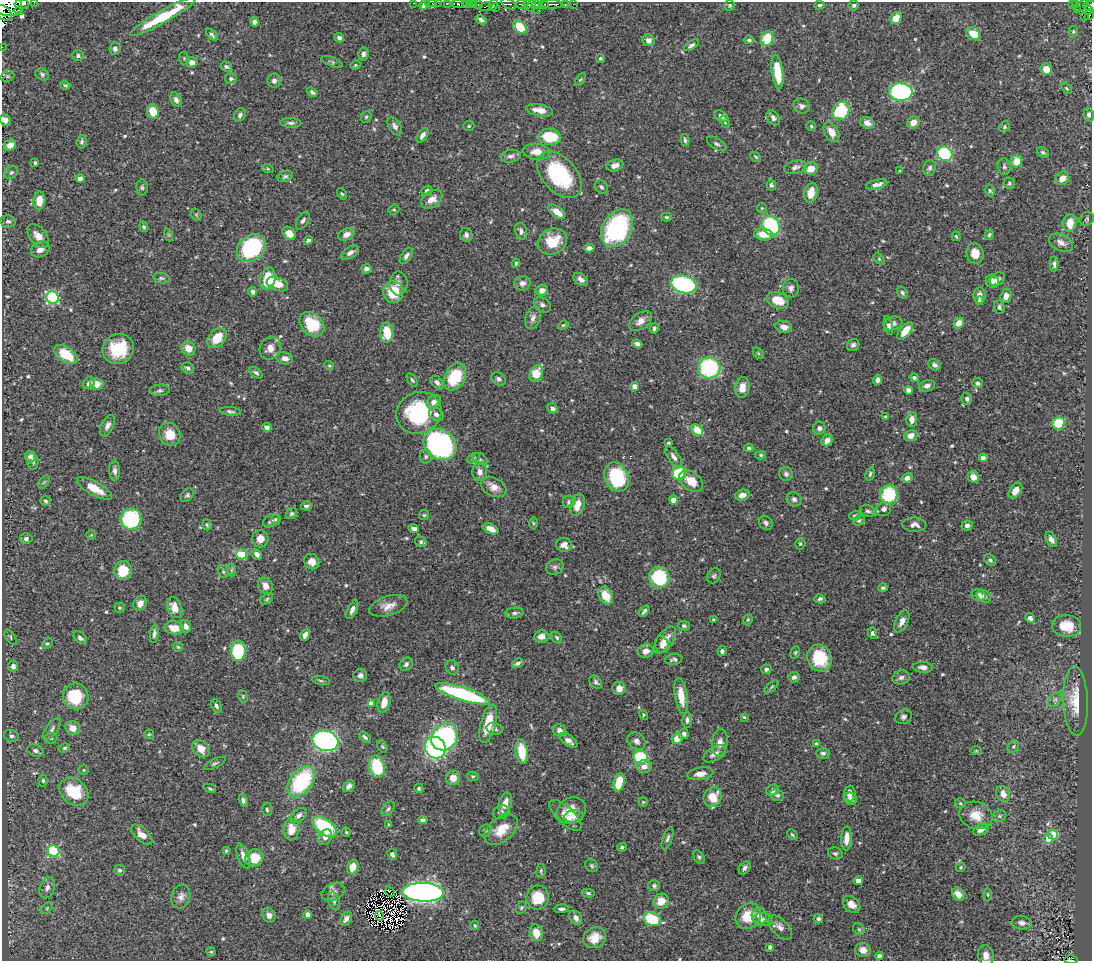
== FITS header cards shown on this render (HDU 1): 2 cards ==
NAXIS1  =                 1090
NAXIS2  =                  959

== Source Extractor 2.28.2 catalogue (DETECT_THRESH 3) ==
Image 1090 x 959 px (HDU 1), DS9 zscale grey, 1 PNG px = 1 image px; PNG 1094 x 963 px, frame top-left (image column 1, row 959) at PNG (2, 2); each listed source drawn as its Kron ellipse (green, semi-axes under 4 px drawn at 4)
Background 0.431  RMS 0.015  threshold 0.0458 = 3 sigma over >= 5 px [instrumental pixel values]
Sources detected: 586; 5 with non-positive FLUX_AUTO (blend fragments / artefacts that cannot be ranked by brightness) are neither listed nor drawn; of the other 581, the 500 brightest by FLUX_AUTO listed and drawn (81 fainter detections omitted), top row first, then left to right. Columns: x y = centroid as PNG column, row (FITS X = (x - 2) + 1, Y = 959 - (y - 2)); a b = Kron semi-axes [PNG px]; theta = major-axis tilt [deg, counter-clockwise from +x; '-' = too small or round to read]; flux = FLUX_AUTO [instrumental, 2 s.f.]
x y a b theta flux
34 2 2 2 - 7
413 3 2 2 - 3.5
431 3 6 2 0 8.5
438 3 2 2 - 7.4
448 3 3 2 - 5.1
22 4 7 4 -3 360
424 4 6 3 57 6.2
458 4 6 4 -5 51
478 4 3 3 - 37
509 4 8 4 -29 94
521 4 5 3 - 53
527 4 4 3 - 81
543 4 5 3 - 71
552 4 10 3 -1 210
573 4 2 2 - 2.4
7 5 16 10 -12 980
465 5 4 2 - 34
469 5 3 3 - 17
474 5 3 3 - 87
493 5 6 4 68 35
537 5 4 3 - 42
565 5 3 2 - 13
730 5 5 5 - 1.4
819 5 5 4 - 2.2
854 5 5 5 - 2.5
1072 5 3 2 - 11
1076 5 3 2 - 19
531 6 6 2 72 43
1082 6 8 3 45 8.2
1090 6 7 5 5 69
485 7 6 3 19 23
496 8 2 2 - 6
1077 9 2 2 - 3.7
538 10 2 2 - 1.7
1088 10 4 3 - 67
19 11 4 2 - 12
3 13 9 6 -38 100
1089 15 6 2 74 39
1085 16 2 2 - 4.6
163 17 38 6 29 54
896 18 6 5 - 16
481 20 6 3 -28 3.1
254 22 4 4 - 3.3
520 27 8 5 -44 27
1073 32 6 4 74 1.7
973 34 8 6 -34 16
212 35 7 3 -45 2.1
339 38 5 4 - 2.9
767 39 8 6 74 29
648 40 6 5 - 5.1
749 40 5 4 - 2
691 45 8 4 33 3.1
2 47 2 2 - 2.3
115 49 6 5 - 3.6
363 54 6 5 - 3.5
78 56 6 5 - 2.7
601 58 5 4 - 1.6
184 59 6 5 - 1.7
192 62 6 5 - 6.9
332 62 11 4 -22 2.1
355 65 5 4 - 1.3
226 67 6 4 -30 2
1046 69 6 5 - 13
778 72 17 5 -83 32
42 74 7 5 -33 2.4
7 76 7 5 21 2
231 79 6 5 - 2.3
580 80 7 4 57 1.5
274 81 7 6 - 3.5
65 85 5 3 - 1.6
1066 88 6 4 -49 1.4
312 92 5 3 - 2.5
901 92 11 9 -3 160
176 100 7 5 -66 4.8
801 106 8 7 - 3.5
539 110 14 6 -10 10
153 111 7 5 -69 23
841 111 9 8 - 57
240 115 7 5 63 2.8
1089 115 7 5 -81 3.3
721 116 7 5 -34 4
366 117 6 5 - 1.7
773 118 8 6 -52 3.7
5 120 6 5 - 5.7
725 122 6 4 -62 1.4
291 123 10 5 -3 3.1
867 123 7 5 -21 6.3
913 123 6 5 - 7.8
395 126 10 6 -58 4.2
469 126 5 4 - 1.4
811 126 5 4 - 1.5
1005 127 6 4 55 1.8
831 132 11 6 -61 11
422 135 8 4 57 5
550 137 11 8 -6 39
685 140 6 3 -78 1.9
82 142 7 5 84 2.3
717 144 11 5 -30 3
10 145 6 5 - 9.3
537 152 13 8 -7 14
1043 152 7 4 -36 2
945 154 8 7 - 90
511 156 10 6 8 4.4
756 157 6 4 -37 1.3
1017 161 6 5 - 18
35 163 3 3 - 1.6
615 165 9 6 15 5.3
795 167 11 6 13 4.3
1004 167 8 6 -83 2.8
930 168 8 6 71 2.8
268 169 6 3 -19 1.4
811 169 7 6 - 13
900 171 3 3 - 1.2
11 173 7 5 39 2.2
559 175 27 17 -48 84
285 176 8 5 23 2.3
1062 178 7 6 - 9.7
80 179 4 4 - 5.5
1009 183 6 5 - 2
771 185 5 4 - 2.6
877 185 11 4 13 5.8
142 187 8 5 -88 2.2
601 187 7 6 - 2.6
427 191 5 5 - 2.9
990 191 6 4 -75 1.8
811 193 10 6 77 15
342 194 6 4 -52 1.4
432 199 12 8 34 10
39 200 9 6 86 16
762 208 5 5 - 1.3
394 210 5 5 - 1.4
557 212 10 5 -36 12
196 215 7 5 -61 1.5
667 217 5 4 - 1.5
1087 219 7 6 - 2.1
8 221 8 6 -10 2.6
303 221 10 5 58 3
1070 223 9 6 85 16
771 226 10 8 -55 91
144 227 5 4 - 1.7
617 228 20 14 60 150
521 231 9 6 -77 4
289 233 7 6 - 9.8
347 234 9 5 28 6
763 234 9 6 -9 15
169 235 6 4 -72 1.5
466 235 7 6 - 3.8
989 235 5 4 - 1.7
38 236 13 8 -51 9.4
956 236 5 3 - 1.4
308 240 4 3 - 2.5
552 241 15 12 26 25
1061 243 13 8 -26 7.1
251 248 16 12 42 120
589 248 5 4 - 4.6
40 249 10 7 31 7.6
350 253 10 5 33 4.7
975 253 10 8 -79 12
406 256 9 5 56 3.9
879 259 6 4 -46 1.4
516 263 4 3 - 1.4
1054 264 8 3 88 2.6
366 269 5 4 - 4.1
161 278 8 5 -10 2.1
268 279 11 7 78 31
581 279 8 5 -37 4.9
997 279 8 6 33 4.2
992 281 7 6 - 5.2
398 283 12 9 90 5.6
522 283 8 7 - 4.6
277 284 11 6 -21 13
684 284 13 8 -14 160
791 288 9 8 - 4.7
542 290 6 5 - 6.7
252 292 5 4 - 3.2
393 292 11 10 - 33
902 293 6 5 - 2.3
979 295 8 6 87 6.4
1006 296 7 5 69 6.4
53 298 6 6 - 120
778 300 11 7 -19 18
979 301 4 3 - 1.7
542 305 9 7 -39 3.6
999 307 7 5 -70 2.3
533 318 11 7 73 5
640 321 12 8 37 7.3
893 323 9 6 15 4.5
959 323 6 5 - 8.5
312 324 14 10 -43 35
563 325 6 4 21 1.3
889 326 9 4 -78 3.5
784 327 8 6 -11 6.6
654 328 5 4 - 2.5
905 331 10 5 50 18
387 333 10 6 -90 29
217 338 11 8 47 21
637 344 5 4 - 4
853 345 6 6 - 3.4
188 348 7 6 - 12
270 348 12 10 60 9.8
118 349 16 14 31 41
758 353 6 4 -44 1.2
66 354 13 7 -34 31
285 358 8 6 -10 5.2
935 365 7 5 -37 3.5
329 366 5 4 - 1.4
188 368 6 5 - 2.6
709 368 11 10 - 100
256 373 7 3 -34 2.1
536 373 9 6 61 26
455 377 14 10 62 45
914 378 5 4 - 2.1
498 379 8 6 -34 2.9
412 380 7 4 -55 1.9
878 380 5 4 - 5.2
437 382 8 5 -49 3.9
89 383 7 5 46 4
977 383 5 5 - 2.9
97 384 7 6 - 12
927 386 8 5 13 4.7
635 387 4 4 - 7
742 387 10 7 79 10
160 390 10 6 5 2.7
909 390 4 4 - 6.1
967 399 6 5 - 2.8
434 402 8 5 44 5.5
552 408 5 4 - 3.1
230 411 11 4 -6 2.4
419 413 23 20 26 96
436 414 7 6 - 3.9
885 417 4 3 - 1.3
912 419 7 5 84 6.7
1059 423 6 6 - 35
107 426 11 6 64 5
267 427 4 4 - 3.7
819 428 6 6 - 4
697 430 6 5 - 26
170 434 12 10 -62 16
911 435 7 5 17 8.2
827 440 6 5 - 6.7
668 443 4 3 - 1.3
440 444 17 14 -38 230
749 448 4 4 - 2
761 455 5 4 - 1.4
426 456 7 6 - 2.8
30 457 6 5 - 3.5
674 457 12 5 -55 5
473 458 7 4 27 1.8
983 458 4 4 - 7.9
480 459 8 5 -29 2.2
33 461 8 5 -80 3
115 471 10 5 -89 4.2
480 472 9 7 -89 6.3
679 473 7 6 - 56
786 474 7 6 - 3.1
870 474 7 4 74 1.9
616 477 15 11 -65 86
973 477 6 5 - 8.7
907 478 6 4 34 4.3
691 481 13 9 -37 15
44 482 7 4 53 1.3
494 487 13 9 -27 10
94 488 19 6 -29 18
1015 491 9 5 55 8.7
187 495 8 5 46 2.3
742 495 7 5 18 8.8
889 495 9 8 - 69
794 499 8 6 -36 3.1
674 500 4 4 - 17
46 501 5 5 - 2.5
569 502 6 6 - 3
577 505 11 6 73 12
306 506 5 4 - 2.4
884 509 8 7 - 4.5
868 511 8 5 -15 2.7
292 513 6 5 - 2.1
424 515 5 5 - 1.5
855 516 6 4 16 2.2
131 519 10 10 - 98
276 519 5 4 - 1.9
859 520 6 5 - 2.1
271 521 8 6 32 3.7
533 523 6 4 -89 1.3
766 523 8 6 -54 2.9
207 525 5 4 - 1.5
914 525 12 7 -4 5.6
967 525 5 5 - 3
414 529 5 4 - 4.5
491 529 8 4 -25 11
91 535 4 4 - 1.3
26 539 6 5 - 3
260 539 8 8 - 11
1051 539 8 5 -64 4.7
421 542 6 5 - 2.1
800 544 5 5 - 1.8
564 545 8 7 - 6.5
242 554 5 5 - 43
257 554 6 4 -45 4.4
990 560 6 5 - 2.3
312 562 8 7 - 8.8
555 567 9 7 24 3.2
231 570 6 4 89 1.7
123 571 9 8 - 33
223 572 6 5 - 1.6
714 576 8 6 57 2.3
659 578 11 10 - 77
266 586 9 7 -60 7.2
883 588 5 4 - 2.4
979 595 7 6 - 6
606 596 9 6 -58 15
984 596 7 5 -39 3
267 599 7 4 37 1.8
820 599 6 4 -14 2.8
140 603 8 6 58 6.6
388 606 20 9 17 9.9
120 608 5 5 - 1.6
175 608 11 7 -69 14
352 610 10 4 65 4.4
644 611 7 3 53 2.4
515 613 9 5 5 3.2
1030 618 5 4 - 4.2
714 620 3 3 - 1.5
748 620 6 4 68 1.4
902 621 12 6 64 6.5
186 626 6 5 - 6.6
684 626 6 4 -15 2.2
1066 626 14 11 -3 21
174 628 10 6 -11 16
872 633 6 4 -86 2.2
154 634 9 4 82 3.5
305 635 6 4 64 5.9
541 636 7 6 - 8.6
10 637 8 4 -57 1.6
80 638 8 5 -41 3.5
557 638 6 4 -52 2.3
665 640 16 7 55 10
47 643 6 4 45 1.6
662 645 8 7 - 5.4
178 647 5 4 - 1.4
238 651 10 7 -90 64
646 651 8 6 15 7
722 651 5 4 - 2.9
795 652 6 4 68 1.6
820 658 14 12 -64 38
674 659 8 5 9 2.6
518 663 6 4 29 2.6
406 664 7 6 - 2.8
13 666 5 5 - 3.8
923 667 10 5 -4 4.5
452 668 7 6 - 3.2
766 669 5 4 - 2.3
360 675 7 6 - 3.9
794 677 5 5 - 3
901 678 8 7 - 3.8
321 681 9 3 -11 1.7
596 682 7 5 -52 2.5
771 687 8 4 42 1.5
619 688 6 6 - 8.3
462 694 28 6 -17 130
76 696 13 12 - 44
243 696 6 4 -72 1.4
681 696 18 6 -81 16
1055 699 8 5 53 2.9
1076 701 35 12 -88 27
384 702 10 6 76 12
371 704 4 4 - 9.6
216 706 8 4 -67 3
643 715 5 4 - 1.3
744 717 3 3 - 1.4
903 717 8 7 - 3.2
687 720 7 5 84 2.8
488 724 20 7 75 26
73 728 7 7 - 9.4
52 729 13 6 55 3.7
495 729 8 6 -14 3.3
560 730 6 6 - 5.1
149 734 5 5 - 1.3
684 734 5 4 - 3.6
11 736 7 6 - 3.4
365 737 7 4 -42 2.5
445 737 14 12 48 210
51 738 6 5 - 1.9
677 739 6 5 - 14
325 741 13 10 -15 250
569 741 10 5 -37 5.7
636 741 10 7 -44 4.7
720 743 13 8 83 7
816 744 4 4 - 1.4
1013 746 7 5 54 2.1
382 747 6 4 -55 1.4
64 748 6 4 16 1.7
435 748 11 10 - 160
201 749 10 7 -45 9.9
35 750 8 5 -20 3.5
522 751 12 6 -81 29
976 751 6 4 1 1.2
823 753 6 5 - 2.3
715 754 12 6 31 6.7
641 757 7 6 - 73
215 763 12 4 26 2.3
377 767 11 7 -80 52
644 767 7 6 - 6
84 770 5 4 - 1.4
700 774 13 6 8 7.6
473 776 6 4 -17 1.4
453 778 7 7 - 9.5
43 780 6 4 -85 1.9
301 782 17 11 52 100
619 782 9 5 77 33
349 786 7 5 46 4
210 788 6 3 -23 1.4
419 788 5 4 - 1.8
772 790 6 5 - 4.5
74 792 16 12 -40 39
850 793 8 6 87 4.9
1003 794 8 6 -64 9.2
777 795 7 5 -22 3
713 797 10 8 54 23
850 799 7 6 - 5.2
243 800 6 4 -69 2.6
643 802 4 4 - 1.3
960 803 5 5 - 1.5
505 804 11 6 73 10
267 809 7 5 -84 1.9
388 809 8 5 52 2.3
571 810 14 13 - 15
501 812 8 6 22 3.2
299 815 9 6 43 4.2
565 815 20 8 -44 10
976 815 17 13 -17 16
999 816 7 5 21 2.4
574 817 9 6 7 4.5
423 820 5 4 - 3.4
389 825 3 3 - 1.4
324 826 14 7 -36 75
291 830 11 8 86 16
501 830 19 12 39 21
981 830 8 5 31 5.6
485 831 6 6 - 2.4
346 832 5 4 - 1.3
142 835 13 6 -44 10
792 835 6 4 -45 1.4
1053 835 5 5 - 48
325 837 8 6 59 5.7
668 838 12 4 71 3.1
846 838 12 5 88 8.2
1048 839 5 5 - 14
622 847 4 4 - 1.8
53 851 6 5 - 85
226 851 4 3 - 1.4
835 853 7 6 - 2.6
392 854 6 4 -63 2.9
244 856 13 6 -69 7.9
699 857 7 5 -60 1.9
254 858 9 8 - 22
592 866 7 6 - 1.9
353 867 7 5 72 12
961 867 5 4 - 1.4
745 868 7 5 53 2.9
120 870 5 5 - 2.1
541 871 7 4 84 1.6
858 881 5 4 - 4.7
654 886 6 5 - 2.1
47 888 11 7 69 5.4
390 891 5 2 - 1.9
333 892 12 8 23 4.9
423 892 21 9 -2 570
588 893 6 4 -8 2.3
958 894 7 5 -48 11
987 894 7 3 -89 1.3
181 897 12 9 72 5.9
538 898 12 11 - 23
334 901 9 5 -71 2.9
661 901 8 7 - 14
851 904 10 7 -41 7.2
47 908 7 4 46 1.5
521 908 6 5 - 1.5
561 909 7 4 6 3
269 915 8 6 -62 4.8
308 915 4 4 - 10
379 916 5 3 - 1.6
748 916 14 12 45 23
759 916 8 7 - 5.7
576 918 8 5 -56 4.7
346 919 7 5 58 4.6
652 919 9 6 -26 45
763 919 10 6 -4 4.5
818 919 5 4 - 2
1022 923 10 7 -8 4.9
475 926 4 3 - 1.4
780 928 15 8 -46 6.5
859 929 6 5 - 1.5
536 933 8 6 -79 14
595 938 12 10 28 13
770 947 4 3 - 2
863 950 8 7 - 6.5
211 952 5 4 - 1.3
986 955 10 7 -79 7.5
879 956 4 4 - 6.9
1071 960 7 2 1 42
At the frame edge (FLAGS 8, measured only in part): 14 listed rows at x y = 34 2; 413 3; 431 3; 438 3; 448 3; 22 4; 424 4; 458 4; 7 5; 1090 6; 3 13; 2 47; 5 120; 1071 960
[81 fainter detections neither listed nor drawn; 5 non-positive-flux detections neither listed nor drawn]